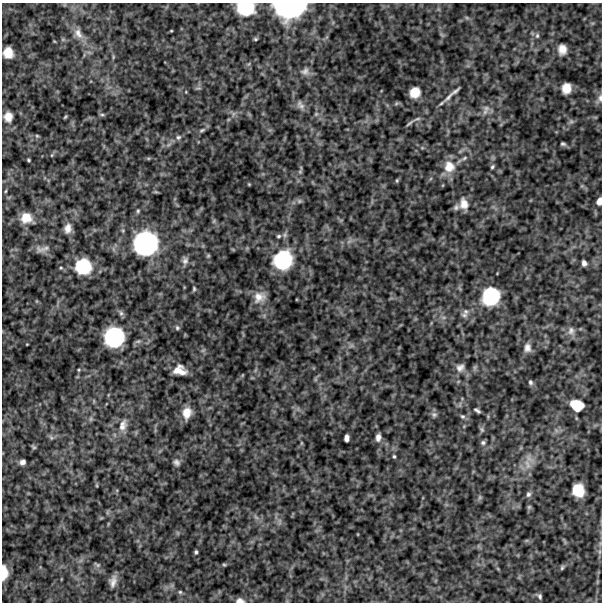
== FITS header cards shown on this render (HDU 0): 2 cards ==
NAXIS1  =                  600
NAXIS2  =                  600

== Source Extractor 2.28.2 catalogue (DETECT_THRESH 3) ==
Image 600 x 600 px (HDU 0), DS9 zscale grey, 1 PNG px = 1 image px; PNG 604 x 604 px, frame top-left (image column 1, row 600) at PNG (2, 3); no overlay
Background 527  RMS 130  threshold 383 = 3 sigma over >= 5 px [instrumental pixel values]
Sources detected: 104; all 104 listed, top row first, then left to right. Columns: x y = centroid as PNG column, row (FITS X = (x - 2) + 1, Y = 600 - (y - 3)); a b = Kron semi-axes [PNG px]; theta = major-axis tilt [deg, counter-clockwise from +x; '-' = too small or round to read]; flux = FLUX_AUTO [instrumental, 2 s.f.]
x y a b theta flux
245 8 16 12 -4 380000
290 9 29 16 2 870000
467 18 7 4 -19 13000
171 31 4 3 - 6800
78 33 17 10 -62 88000
537 36 7 5 76 19000
255 39 5 4 - 12000
562 49 12 10 -89 75000
8 53 10 8 -81 120000
113 57 6 4 73 11000
305 71 11 9 42 41000
198 88 9 3 0 13000
566 88 9 8 - 100000
455 91 9 3 39 24000
186 92 5 3 - 6200
415 92 9 8 - 120000
449 97 20 5 48 54000
600 98 11 6 90 35000
300 105 15 8 -50 45000
486 108 10 9 - 48000
102 114 7 4 -8 13000
233 114 7 4 72 17000
8 117 12 10 85 74000
65 117 5 3 - 9600
571 121 6 6 - 19000
410 123 12 4 40 18000
202 130 10 5 25 20000
37 136 5 4 - 10000
178 137 8 7 - 27000
169 144 7 4 20 19000
563 144 6 4 -8 16000
52 155 6 3 71 9100
148 158 6 4 -18 10000
464 158 8 5 28 21000
28 160 4 3 - 10000
449 167 17 16 - 140000
492 167 6 4 59 14000
300 172 5 5 - 12000
397 180 5 4 - 10000
249 184 3 3 - 7500
299 201 8 6 1 20000
599 201 8 5 75 53000
464 204 15 10 -80 81000
456 207 8 7 - 25000
138 211 6 4 69 13000
26 218 13 11 -21 120000
214 221 6 4 71 12000
68 228 12 9 81 60000
278 236 7 5 3 20000
145 243 25 24 - 980000
42 249 20 8 7 54000
208 256 5 5 - 11000
283 260 19 18 - 540000
185 261 10 7 83 36000
584 263 5 4 - 31000
83 266 16 16 - 360000
194 289 6 4 -77 12000
491 296 17 16 - 470000
259 297 15 12 28 86000
121 313 7 6 - 20000
464 315 10 7 -12 36000
177 328 6 5 - 15000
571 331 12 10 88 53000
114 337 18 17 - 620000
527 348 12 9 -90 50000
203 350 7 4 19 12000
460 368 11 9 38 45000
180 370 12 8 -13 100000
530 382 7 5 -59 19000
576 405 13 10 -27 210000
477 410 7 3 -33 19000
187 413 14 10 81 100000
434 415 8 7 - 22000
462 416 7 6 - 17000
91 419 7 4 89 14000
123 425 18 10 73 89000
482 430 8 6 -88 18000
51 437 8 5 -66 19000
378 437 9 6 84 44000
347 438 6 5 - 37000
301 443 6 4 -90 10000
483 443 6 6 - 19000
34 447 7 4 -36 13000
394 456 5 3 - 12000
22 462 6 5 - 36000
176 462 8 6 -37 29000
527 464 16 7 -76 78000
96 485 6 3 -71 8100
578 490 11 10 - 190000
528 494 7 6 - 24000
480 497 6 6 - 16000
529 507 6 6 - 13000
256 517 8 4 -37 23000
279 521 10 5 -90 25000
196 552 5 3 - 15000
600 552 8 4 82 20000
97 565 9 5 -36 16000
224 565 5 4 - 10000
562 567 6 4 73 14000
4 573 14 6 -89 120000
113 581 13 7 78 55000
180 592 5 5 - 14000
540 596 7 5 -67 21000
240 601 12 7 -5 47000
At the frame edge (FLAGS 8, measured only in part): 6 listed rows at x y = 245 8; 290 9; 600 98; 599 201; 4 573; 240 601